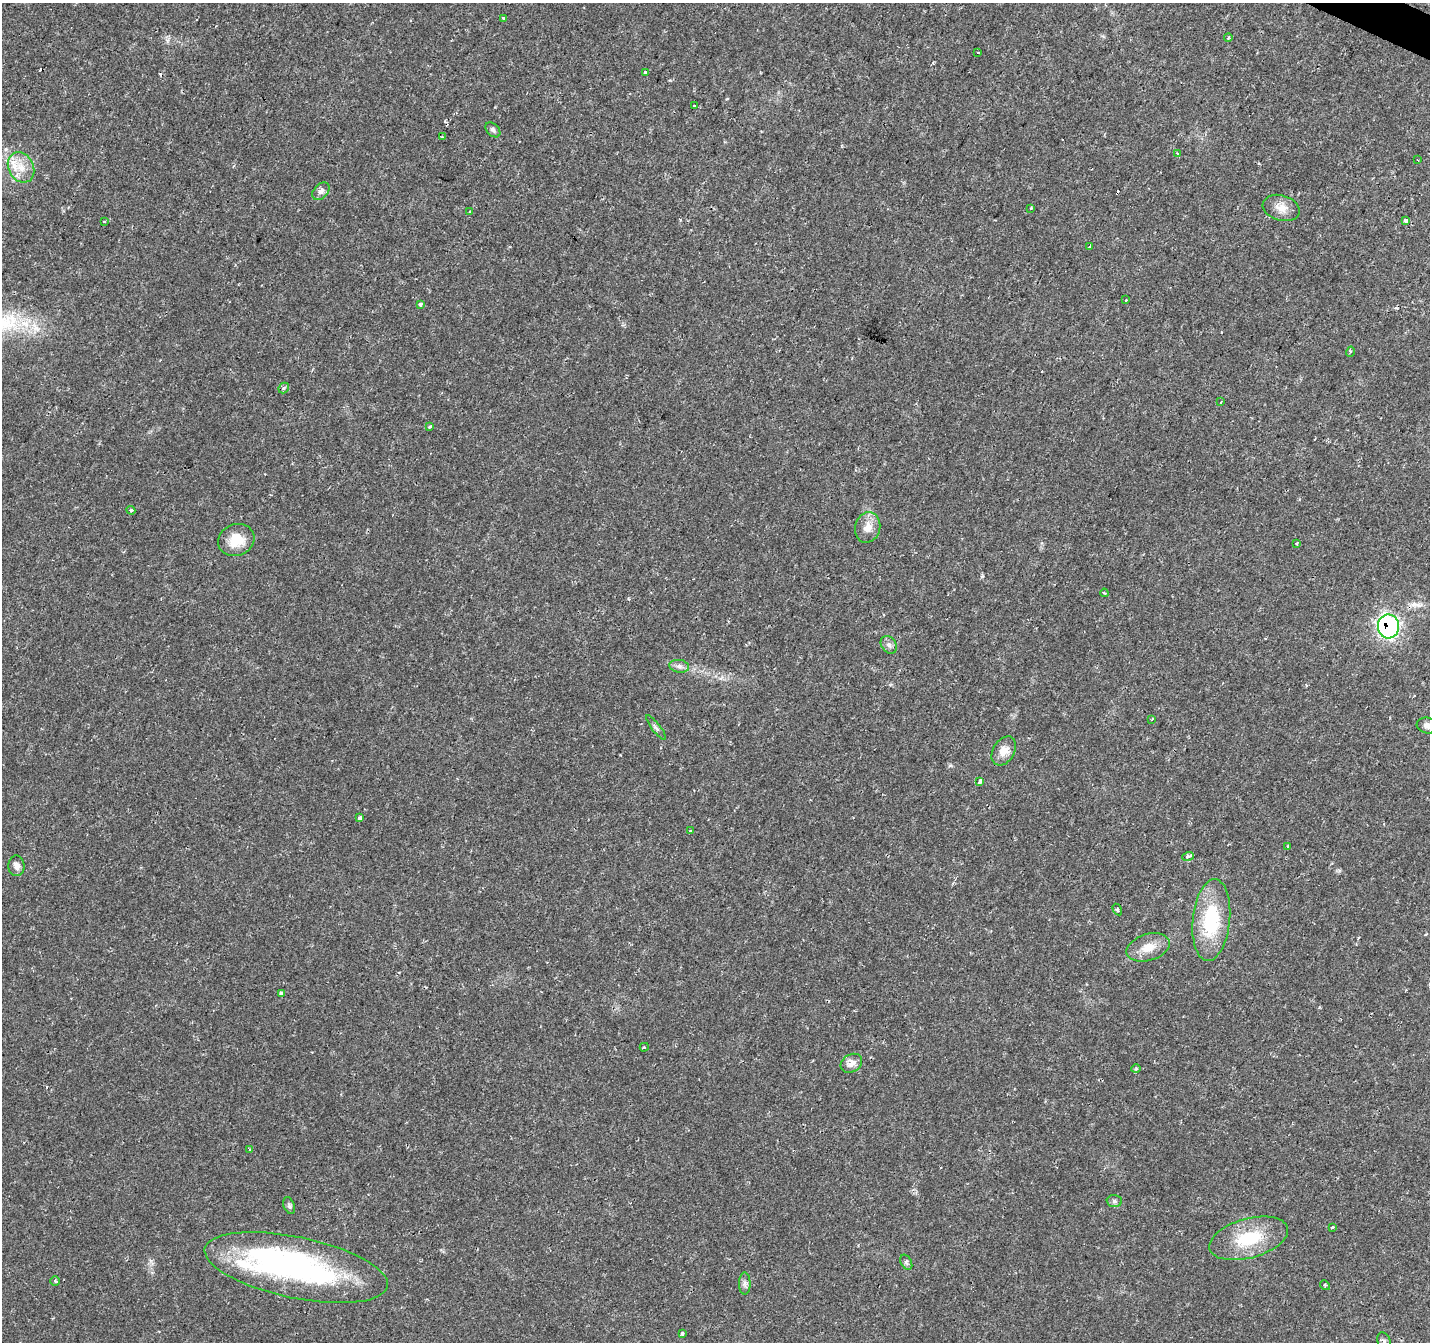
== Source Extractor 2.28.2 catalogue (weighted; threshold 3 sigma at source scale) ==
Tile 10 of 4 x 4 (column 2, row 3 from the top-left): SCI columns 1435-2862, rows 1607-2946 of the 5719 x 5826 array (HDU 1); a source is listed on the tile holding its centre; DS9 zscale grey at full resolution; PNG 1432 x 1344 px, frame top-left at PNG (2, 3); each listed source drawn as its Kron ellipse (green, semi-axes under 4 px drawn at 4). Shown black and unused: <1% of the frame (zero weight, under 2 of 3 exposures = <1% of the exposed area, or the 3 px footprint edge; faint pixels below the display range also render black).
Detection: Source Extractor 2.28.2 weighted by HDU 2 'WHT'; one run over the whole footprint, this tile lists its part. Background 0.0177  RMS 0.0029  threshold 0.0133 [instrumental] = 3 sigma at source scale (4.5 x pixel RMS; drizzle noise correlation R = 1.50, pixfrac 1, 0.0396/0.0396 arcsec/px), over >= 5 px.
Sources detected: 67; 1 inside a brighter object's white glare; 5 cosmic-ray / hot-pixel residue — neither listed nor drawn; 1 inside a brighter listed object's ellipse — not listed separately; the other 60 listed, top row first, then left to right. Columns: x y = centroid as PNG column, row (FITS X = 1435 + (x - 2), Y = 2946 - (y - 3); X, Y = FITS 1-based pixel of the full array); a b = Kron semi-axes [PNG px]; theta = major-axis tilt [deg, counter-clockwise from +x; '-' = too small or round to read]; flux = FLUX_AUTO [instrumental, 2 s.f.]
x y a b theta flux
503 18 3 3 - 1.1
1228 37 4 2 - 0.31
978 52 3 3 - 1.5
645 72 3 3 - 0.87
694 106 3 3 - 0.85
493 130 9 6 -46 0.78
442 137 3 2 - 0.31
1178 153 3 3 - 0.71
1418 160 3 2 - 0.25
21 167 16 12 -62 4.8
321 191 10 7 47 1.3
1031 208 3 3 - 1
1281 208 19 12 -16 3.2
470 212 3 3 - 1.7
1406 221 4 3 - 1.6
104 222 4 3 - 1
1090 246 4 3 - 0.92
1126 300 3 3 - 0.44
420 304 4 3 - 0.95
1350 352 5 3 - 0.37
284 388 6 4 47 0.51
1221 402 3 2 - 0.33
430 427 4 3 - 0.48
131 510 4 4 - 0.44
868 527 15 12 74 3.4
236 540 18 16 21 6.2
1297 544 3 3 - 0.41
1104 593 4 3 - 0.36
1388 626 12 10 -88 63
889 645 9 7 -53 1.2
679 666 10 6 -9 1.2
1152 719 3 2 - 0.37
1427 726 10 8 -15 1.4
656 728 15 4 -52 0.83
1004 751 16 10 59 3.4
980 782 4 3 - 1.1
360 818 4 3 - 1.1
690 831 3 3 - 0.79
1288 846 3 3 - 1.7
1188 856 6 4 14 1.4
16 866 10 8 -85 1.7
1117 909 6 3 -59 0.41
1211 920 41 18 84 21
1148 947 22 13 17 4.6
281 993 4 3 - 1.2
644 1047 4 3 - 0.44
851 1063 11 8 30 2.2
1136 1069 4 4 - 0.45
249 1149 4 3 - 0.32
1114 1201 7 6 - 0.77
289 1206 9 5 -69 0.69
1332 1227 3 3 - 0.9
1249 1238 40 19 15 14
906 1262 8 5 -61 0.68
296 1267 93 30 -12 74
55 1281 5 4 - 0.6
745 1284 11 5 -90 1
1325 1285 5 4 - 0.43
682 1333 4 3 - 0.58
1384 1341 9 6 -70 0.87
Overlapping masked pixels (flux is a lower limit): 1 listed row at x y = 1388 626
Isophote crosses this tile's border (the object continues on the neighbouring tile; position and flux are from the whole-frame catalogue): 2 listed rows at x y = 1427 726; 1384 1341
Unlisted compact peaks at least as high as the median listed source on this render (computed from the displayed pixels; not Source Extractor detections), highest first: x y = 982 576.